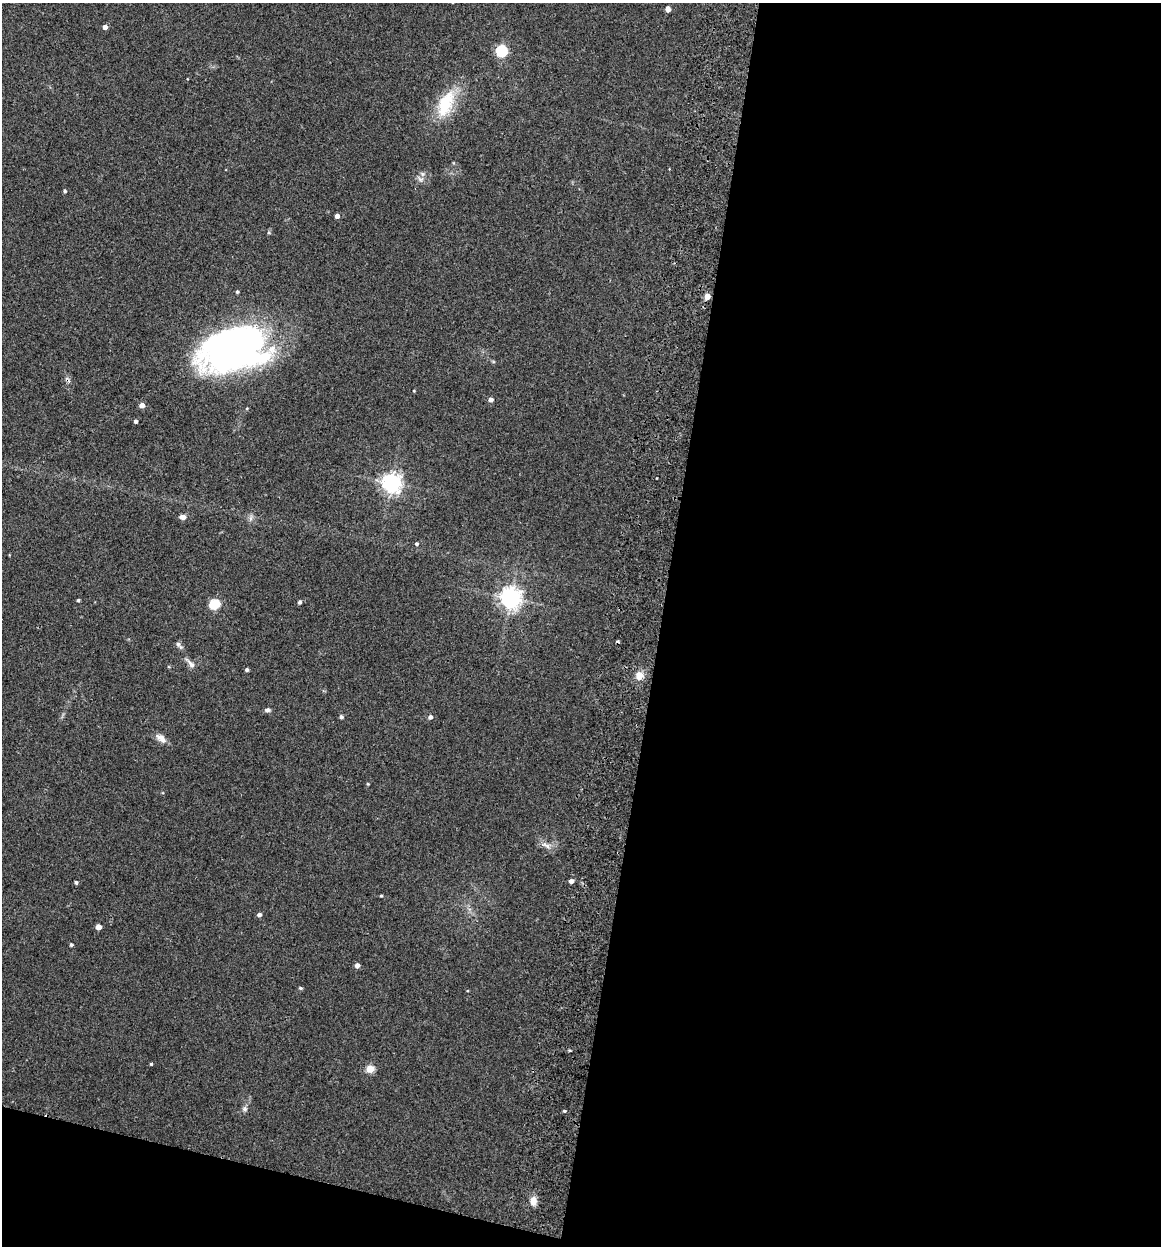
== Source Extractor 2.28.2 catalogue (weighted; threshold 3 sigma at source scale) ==
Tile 16 of 4 x 4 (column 4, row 4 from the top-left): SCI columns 3656-4814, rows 15-1258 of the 5112 x 5007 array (HDU 1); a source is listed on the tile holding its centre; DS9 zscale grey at full resolution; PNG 1163 x 1248 px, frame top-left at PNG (2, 3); no overlay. Shown black and unused: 46% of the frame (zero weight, under 2 of 3 exposures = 3% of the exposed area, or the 3 px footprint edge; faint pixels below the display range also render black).
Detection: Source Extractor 2.28.2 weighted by HDU 2 'WHT'; one run over the whole footprint, this tile lists its part. Background 0.0477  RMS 0.0086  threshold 0.0386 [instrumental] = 3 sigma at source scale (4.5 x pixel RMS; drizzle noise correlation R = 1.50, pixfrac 1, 0.05/0.05 arcsec/px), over >= 5 px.
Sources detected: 48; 1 inside a brighter object's white glare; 1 cosmic-ray / hot-pixel residue — not listed; the other 46 listed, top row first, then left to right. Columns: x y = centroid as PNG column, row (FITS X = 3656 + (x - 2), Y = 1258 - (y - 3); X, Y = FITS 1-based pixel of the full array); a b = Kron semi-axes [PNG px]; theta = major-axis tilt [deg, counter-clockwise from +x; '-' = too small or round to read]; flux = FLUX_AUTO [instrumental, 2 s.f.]
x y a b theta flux
668 9 5 4 - 4.6
105 27 4 4 - 4.4
501 51 5 5 - 91
446 104 40 19 67 34
420 179 9 5 -24 2.7
65 191 4 3 - 1.4
337 216 4 4 - 4.7
237 292 4 3 - 1.2
707 296 4 4 - 11
235 345 64 37 4 360
414 391 3 3 - 0.66
491 399 4 4 - 3.6
142 405 4 4 - 5.7
247 408 4 3 - 0.72
136 421 4 3 - 2.3
391 483 6 6 - 430
182 517 7 6 - 3.4
251 518 7 4 71 1.9
416 544 4 4 - 1.5
510 598 7 7 - 530
78 600 3 3 - 1.2
299 602 4 4 - 1.7
214 604 5 5 - 56
179 645 14 5 -50 2.5
191 664 17 6 -49 4
247 669 4 4 - 1.6
639 675 10 9 - 6.8
267 710 7 5 4 1.9
341 717 5 5 - 1.5
430 717 5 4 - 2.9
161 738 15 8 -40 5.8
368 784 4 3 - 0.68
546 845 13 6 -31 4.3
571 881 4 4 - 3.6
76 882 4 3 - 1.6
381 896 3 3 - 0.84
259 915 4 4 - 2.9
98 927 4 4 - 7.7
71 945 4 4 - 1.4
357 965 4 4 - 4.6
300 988 5 4 - 1.1
151 1064 3 3 - 0.89
370 1069 5 5 - 24
245 1109 7 7 - 2.1
564 1111 4 3 - 1
533 1201 10 7 83 6